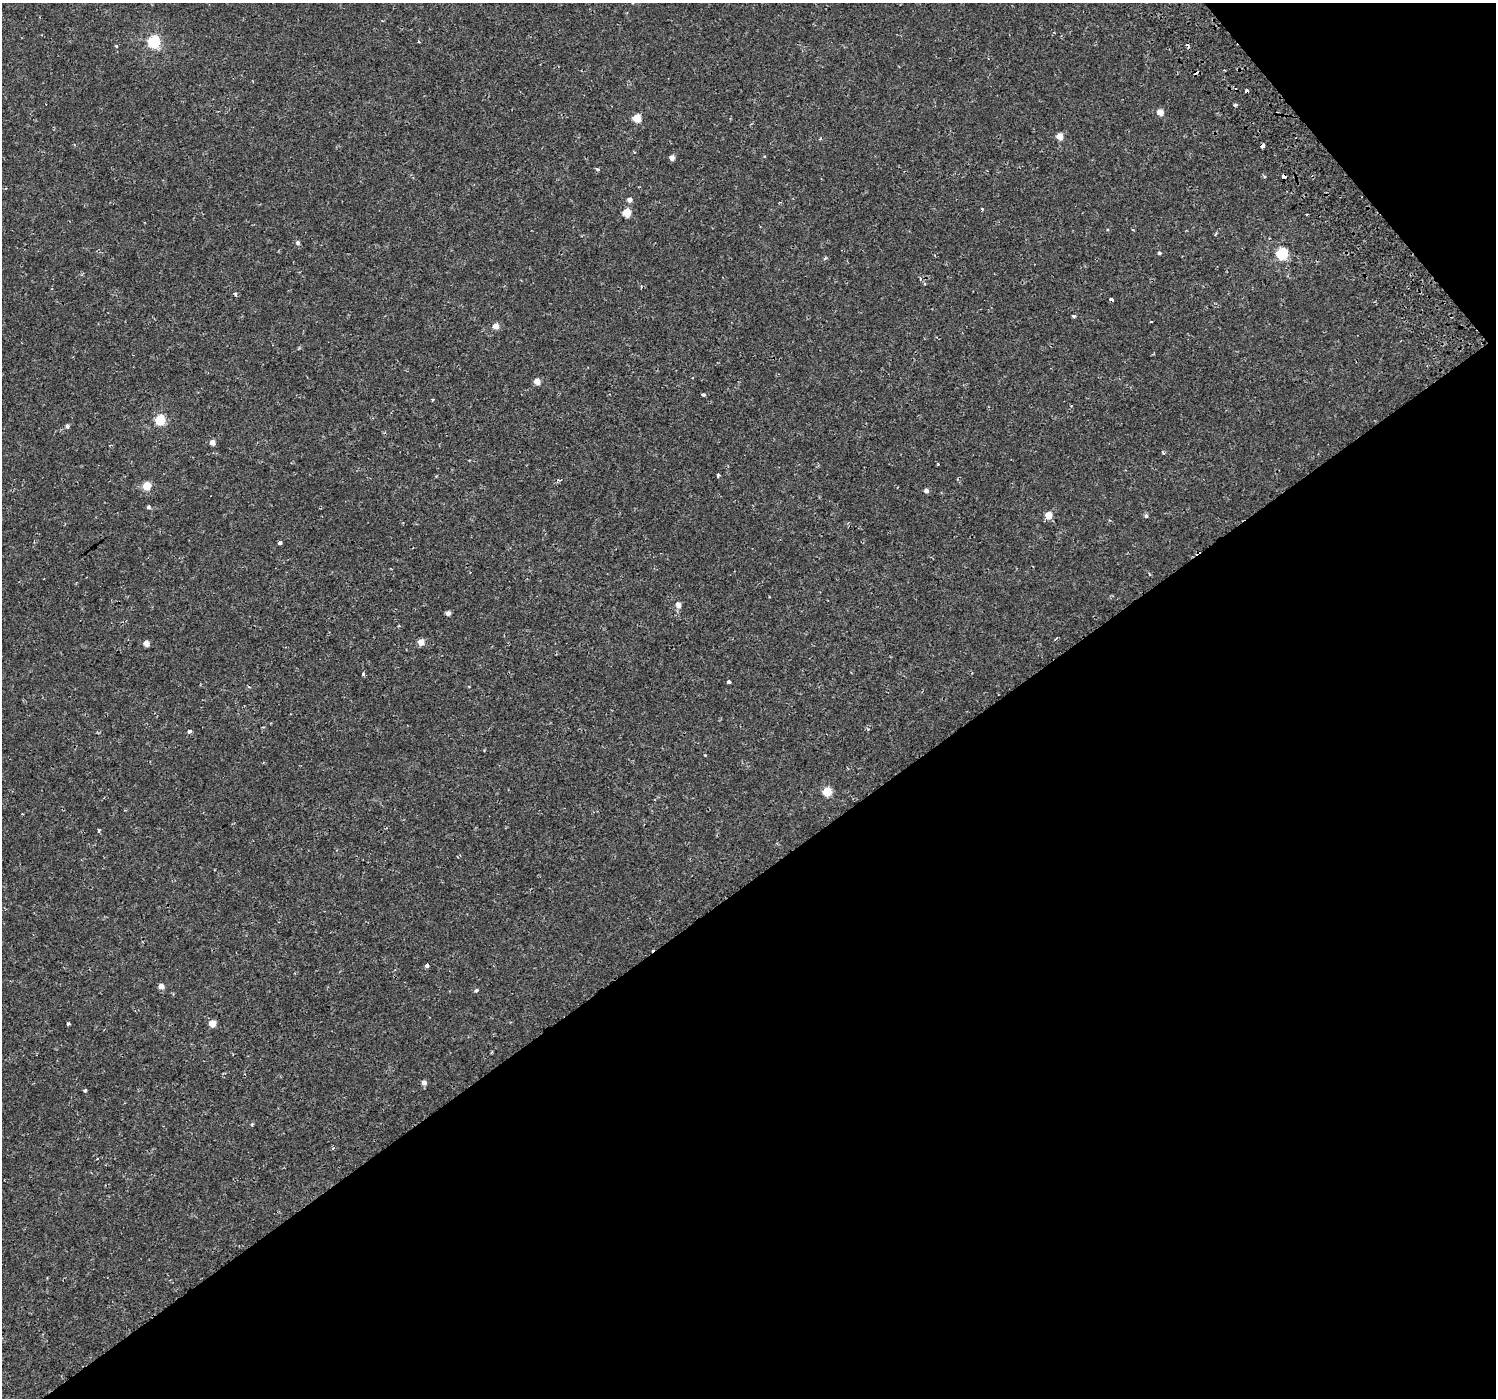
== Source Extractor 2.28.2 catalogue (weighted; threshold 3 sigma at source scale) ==
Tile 12 of 4 x 4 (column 4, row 3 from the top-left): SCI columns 4530-6023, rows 1569-2964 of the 6076 x 5992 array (HDU 1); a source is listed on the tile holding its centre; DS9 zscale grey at full resolution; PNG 1498 x 1400 px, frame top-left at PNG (2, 3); no overlay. Shown black and unused: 39% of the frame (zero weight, under 2 of 3 exposures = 3% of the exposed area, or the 3 px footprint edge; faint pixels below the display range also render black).
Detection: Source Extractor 2.28.2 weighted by HDU 2 'WHT'; one run over the whole footprint, this tile lists its part. Background 3.61e-04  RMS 0.0014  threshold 0.00631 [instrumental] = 3 sigma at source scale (4.5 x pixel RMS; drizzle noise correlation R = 1.50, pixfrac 1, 0.0396/0.0396 arcsec/px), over >= 5 px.
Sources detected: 70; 5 cosmic-ray / hot-pixel residue — not listed; the other 65 listed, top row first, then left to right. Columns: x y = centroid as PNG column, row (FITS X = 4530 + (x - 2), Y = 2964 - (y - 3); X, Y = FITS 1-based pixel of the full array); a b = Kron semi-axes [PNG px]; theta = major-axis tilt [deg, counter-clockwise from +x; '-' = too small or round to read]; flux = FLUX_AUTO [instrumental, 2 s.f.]
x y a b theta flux
382 21 4 2 - 0.1
154 42 6 6 - 17
419 42 3 2 - 0.13
116 46 4 3 - 0.14
1224 70 3 2 - 0.11
1246 91 4 3 - 0.57
1236 105 4 4 - 0.25
1160 112 5 4 - 1.8
637 118 5 5 - 4.5
1060 136 5 4 - 2.1
1262 146 4 4 - 2.2
672 157 4 4 - 0.96
597 169 5 4 - 0.2
1284 176 4 3 - 1.9
630 200 5 4 - 0.66
982 209 3 2 - 0.17
627 212 5 5 - 4.2
1307 214 2 2 - 0.15
298 243 5 5 - 0.39
1159 253 4 4 - 0.21
1282 254 6 5 - 15
825 258 5 4 - 0.2
920 279 5 3 - 0.22
235 294 6 3 -68 0.23
1074 316 5 3 - 0.2
1151 321 3 2 - 0.11
496 326 4 4 - 1.7
537 381 4 4 - 1.7
703 394 3 3 - 0.49
432 400 4 3 - 0.15
160 420 5 5 - 9.5
67 426 5 5 - 0.31
212 442 4 4 - 1.2
1163 453 4 3 - 0.15
938 464 3 3 - 0.13
718 475 4 3 - 0.23
559 480 9 3 -1 0.23
146 486 5 5 - 4.3
926 490 4 4 - 0.65
148 507 4 4 - 0.33
1048 515 5 4 - 2.5
1146 516 5 5 - 0.27
280 543 4 3 - 0.56
1197 553 9 3 36 1.1
678 605 5 5 - 1.1
448 613 4 4 - 0.63
399 626 4 3 - 0.13
421 642 4 4 - 1.7
146 643 4 4 - 1.6
363 674 3 3 - 0.43
729 682 4 3 - 0.39
189 731 3 3 - 0.92
705 755 4 3 - 0.1
827 792 5 5 - 5.9
22 814 3 2 - 0.12
98 830 4 3 - 0.25
427 965 4 3 - 0.62
161 986 5 4 - 0.95
476 990 5 4 - 0.21
68 1023 3 3 - 0.39
212 1023 5 5 - 2.6
424 1082 5 4 - 0.71
85 1090 3 3 - 0.25
252 1124 4 3 - 0.16
97 1159 3 3 - 0.12
Overlapping masked pixels (flux is a lower limit): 4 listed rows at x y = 1246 91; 1262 146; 1284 176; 1197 553